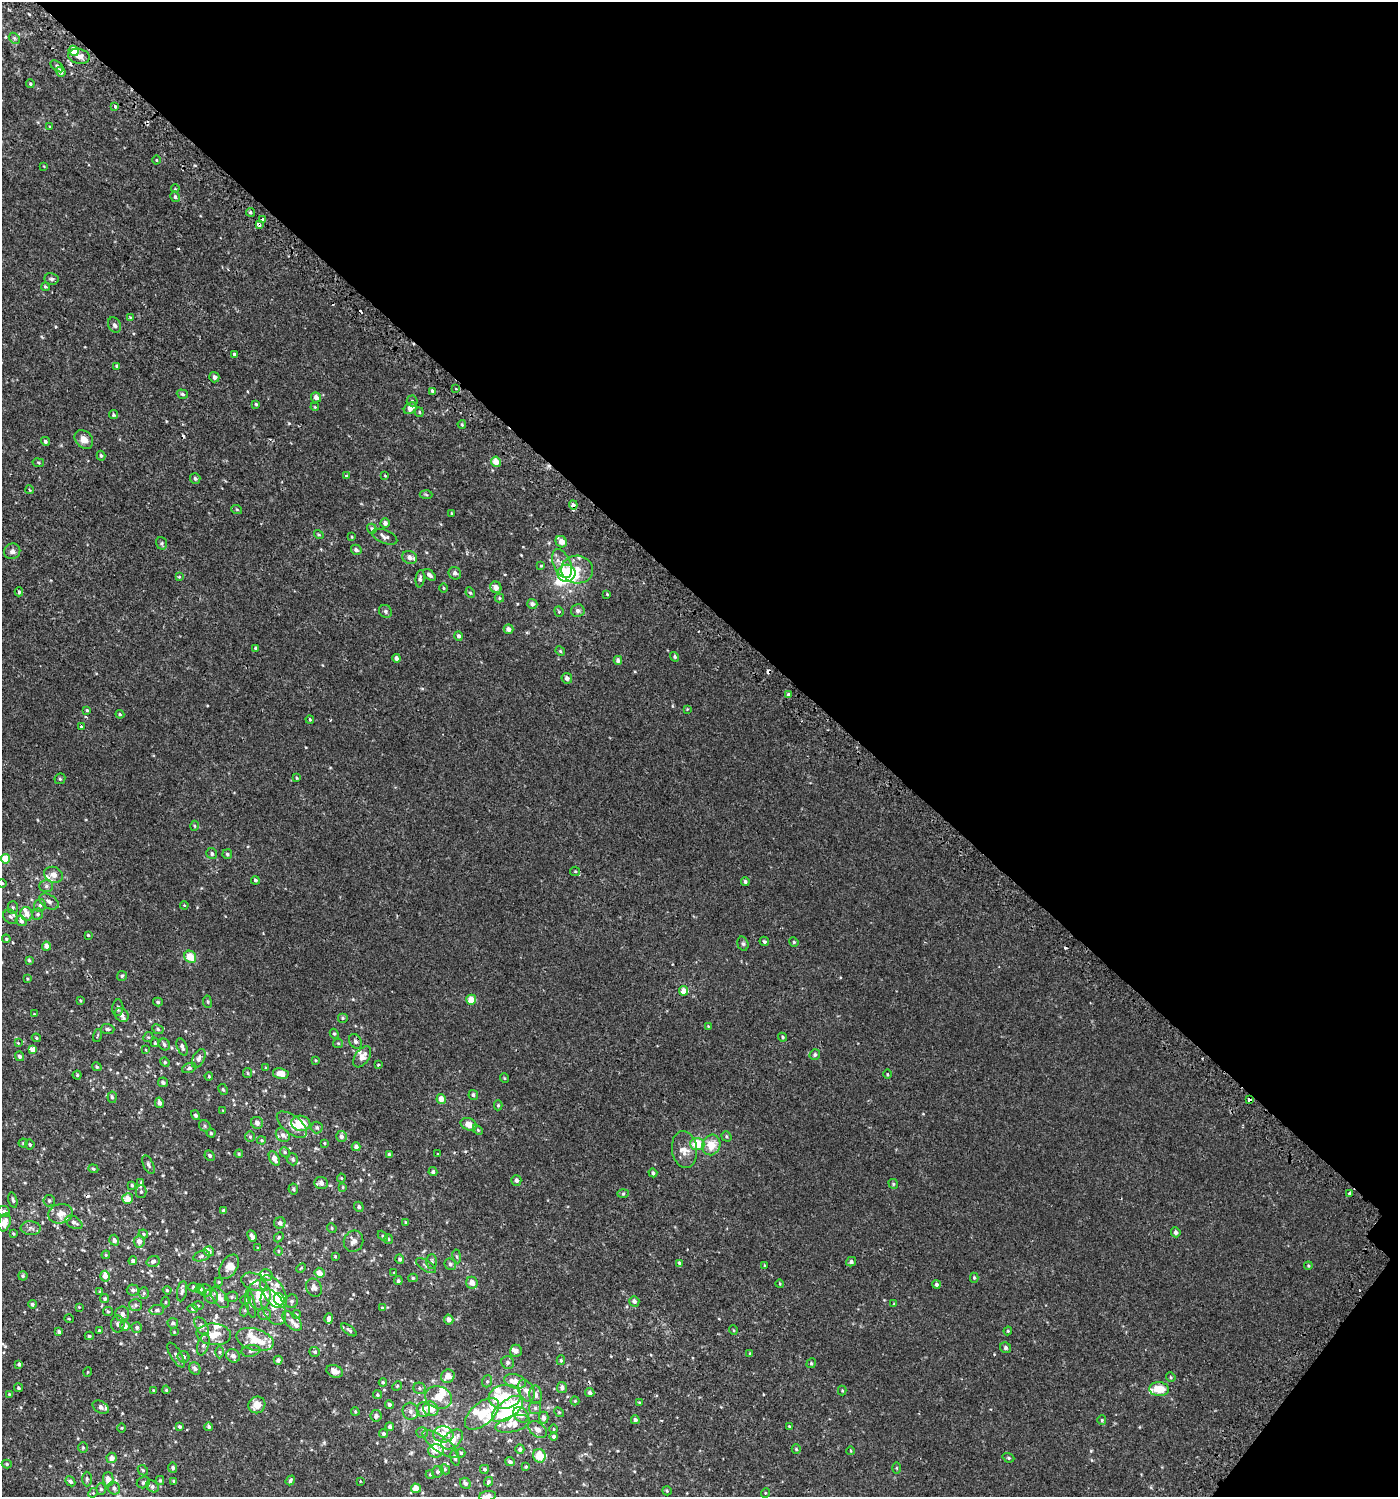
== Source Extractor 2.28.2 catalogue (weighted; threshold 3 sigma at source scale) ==
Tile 8 of 4 x 4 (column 4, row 2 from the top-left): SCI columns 4417-5812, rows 3037-4531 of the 6112 x 6088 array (HDU 1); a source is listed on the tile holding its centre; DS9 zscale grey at full resolution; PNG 1400 x 1499 px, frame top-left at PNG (2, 2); each listed source drawn as its Kron ellipse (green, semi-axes under 4 px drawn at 4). Shown black and unused: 41% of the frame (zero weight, under 2 of 3 exposures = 3% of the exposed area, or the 3 px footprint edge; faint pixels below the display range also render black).
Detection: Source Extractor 2.28.2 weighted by HDU 2 'WHT'; one run over the whole footprint, this tile lists its part. Background 0.00119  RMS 0.0027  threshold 0.0122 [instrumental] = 3 sigma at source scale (4.5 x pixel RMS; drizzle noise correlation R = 1.50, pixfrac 1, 0.0396/0.0396 arcsec/px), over >= 5 px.
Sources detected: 491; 4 inside a brighter object's white glare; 12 cosmic-ray / hot-pixel residue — neither listed nor drawn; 48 inside a brighter listed object's ellipse — not listed separately; the other 427 listed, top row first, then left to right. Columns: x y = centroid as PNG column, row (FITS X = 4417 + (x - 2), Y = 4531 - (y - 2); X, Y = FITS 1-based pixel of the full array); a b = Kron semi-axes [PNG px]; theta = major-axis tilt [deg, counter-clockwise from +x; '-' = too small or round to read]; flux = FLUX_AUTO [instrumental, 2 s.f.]
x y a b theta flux
14 38 6 4 -46 0.4
74 51 5 4 - 4.3
79 56 11 7 -12 1.6
57 66 7 4 -39 0.61
61 72 5 4 - 1.3
30 84 4 3 - 0.28
115 106 3 3 - 0.69
50 127 4 3 - 0.2
156 160 4 3 - 0.2
44 166 3 3 - 0.17
175 189 4 2 - 0.18
175 197 5 4 - 0.52
250 212 4 4 - 0.44
263 220 3 3 - 0.53
259 224 4 3 - 1.4
52 279 7 6 - 0.58
45 287 4 3 - 0.3
130 317 4 3 - 0.2
114 325 8 6 -63 0.78
234 354 4 3 - 0.36
117 366 4 3 - 0.44
214 377 5 5 - 0.78
456 389 3 3 - 0.37
432 391 4 3 - 0.38
182 394 6 4 -19 0.43
316 397 5 5 - 1.1
412 401 5 5 - 0.4
256 404 4 4 - 0.3
315 407 4 3 - 0.21
410 408 7 5 35 2.1
419 412 5 4 - 0.31
114 415 4 4 - 0.54
462 424 4 3 - 0.29
84 439 10 8 -45 1.9
45 441 5 4 - 0.5
101 456 5 4 - 0.39
496 462 5 4 - 2.6
38 463 6 3 -9 0.26
346 476 3 3 - 0.36
385 476 4 2 - 0.16
195 478 5 5 - 0.59
30 490 4 3 - 0.22
426 495 6 4 -4 0.36
573 505 4 3 - 2.4
237 510 5 3 - 0.23
451 513 4 3 - 0.17
385 523 4 4 - 0.95
372 529 5 4 - 0.44
319 534 5 4 - 0.3
352 537 3 3 - 0.22
384 537 13 7 -21 0.96
561 542 6 5 - 1.8
162 543 6 5 - 0.43
356 550 5 5 - 0.71
12 551 8 7 - 0.89
410 557 8 6 -22 1.5
562 564 15 8 -67 2.4
541 566 4 4 - 0.21
577 570 16 14 -6 3.7
455 573 6 6 - 0.84
566 573 9 8 - 11
429 575 7 4 -39 0.83
179 577 4 3 - 0.22
420 579 8 4 82 0.57
496 587 6 5 - 1.6
443 588 5 3 - 0.23
19 592 4 4 - 0.41
470 593 5 4 - 0.37
607 594 3 3 - 0.21
499 598 5 4 - 0.28
532 604 5 5 - 0.9
385 611 7 6 - 0.59
559 611 5 4 - 0.29
578 611 7 6 - 0.84
508 629 5 4 - 1.1
459 636 5 4 - 0.68
255 648 4 3 - 0.28
560 651 5 4 - 0.29
675 657 5 4 - 0.36
396 658 4 4 - 0.86
618 660 4 4 - 0.73
567 678 5 5 - 1
788 695 3 3 - 1.9
687 709 4 4 - 0.19
87 710 4 4 - 0.29
120 714 4 4 - 0.27
310 719 4 3 - 0.29
82 726 3 3 - 0.8
297 778 4 4 - 0.28
60 779 6 5 - 0.37
195 826 5 3 - 0.26
212 854 6 5 - 0.57
227 854 5 5 - 0.36
5 859 5 4 - 4.3
575 871 5 4 - 0.26
53 875 9 7 -24 1.4
255 880 4 4 - 0.4
745 882 4 4 - 0.51
2 883 4 4 - 0.28
46 886 7 6 - 0.6
49 902 10 7 -33 1.1
40 905 6 6 - 0.56
184 905 4 3 - 0.19
13 907 6 5 - 0.47
27 914 7 6 - 1.5
38 914 6 5 - 0.54
11 917 8 6 -45 0.68
21 921 6 4 -35 0.73
88 935 4 4 - 0.25
6 939 4 3 - 0.27
764 941 5 4 - 0.42
794 942 5 4 - 0.29
743 944 7 5 -73 0.47
46 946 5 4 - 1.3
190 957 6 5 - 3.7
29 960 4 3 - 0.36
122 976 5 5 - 0.45
27 979 4 4 - 0.25
684 991 5 4 - 3.1
471 1000 5 5 - 3.4
80 1001 4 3 - 0.25
158 1002 5 4 - 0.39
207 1002 6 3 -81 0.29
118 1008 8 5 85 0.6
34 1014 3 3 - 0.19
122 1015 7 6 - 0.92
342 1018 5 5 - 0.38
708 1026 3 3 - 0.15
107 1029 7 5 -3 0.52
158 1029 6 4 -26 0.42
334 1034 5 4 - 0.35
98 1035 6 3 71 0.25
148 1037 5 4 - 0.32
783 1037 5 3 - 0.32
36 1038 4 4 - 0.33
355 1041 7 5 -59 0.75
18 1043 3 3 - 0.18
155 1043 4 3 - 0.28
338 1043 5 4 - 0.3
164 1044 6 5 - 0.51
182 1047 9 5 -69 0.84
33 1049 4 3 - 8.2
146 1050 4 2 - 0.16
815 1055 5 5 - 0.58
20 1056 5 4 - 0.57
362 1057 12 7 54 2
199 1058 10 5 64 1
315 1060 4 3 - 0.24
165 1062 5 4 - 0.33
378 1065 4 2 - 0.23
97 1067 5 4 - 0.38
189 1068 7 4 21 0.48
266 1068 3 3 - 0.27
248 1073 5 4 - 0.28
281 1073 8 5 -11 2
887 1074 4 3 - 0.21
77 1075 4 4 - 0.3
209 1076 4 3 - 0.24
504 1078 5 3 - 0.21
163 1082 5 4 - 0.54
223 1089 6 4 -62 0.35
473 1095 5 4 - 0.43
112 1097 5 4 - 0.4
441 1099 5 4 - 2.1
1249 1100 4 3 - 0.72
159 1103 5 4 - 0.85
498 1105 5 4 - 0.31
223 1110 4 3 - 0.17
195 1115 5 4 - 0.61
257 1123 6 5 - 1.1
301 1123 9 7 -11 5
469 1124 8 6 -24 2.3
292 1125 18 9 -39 2.1
205 1126 6 5 - 0.47
317 1128 6 5 - 0.52
478 1130 6 4 -45 0.32
211 1133 4 4 - 0.35
283 1135 8 6 -44 1.2
341 1136 5 5 - 1
726 1136 5 4 - 0.35
250 1137 5 5 - 0.4
261 1140 4 3 - 0.28
23 1143 4 4 - 0.32
324 1143 3 2 - 0.22
697 1144 7 6 - 6
30 1145 5 5 - 0.39
711 1145 10 9 - 3.9
356 1147 4 4 - 0.91
684 1149 18 12 -82 2.6
285 1152 5 4 - 0.35
239 1154 4 4 - 0.26
438 1154 3 3 - 0.23
389 1155 4 3 - 0.67
210 1156 5 4 - 0.44
274 1158 8 4 -63 1.5
293 1159 6 5 - 0.44
148 1165 10 5 -65 0.58
93 1169 5 4 - 0.33
433 1172 4 4 - 0.52
653 1173 4 4 - 0.48
341 1178 4 4 - 0.25
516 1180 5 5 - 0.82
141 1182 4 4 - 0.23
321 1183 7 6 - 1.2
893 1184 5 4 - 0.31
132 1185 4 3 - 0.34
343 1187 4 2 - 0.2
293 1189 5 5 - 0.3
141 1192 6 5 - 0.5
1350 1193 3 3 - 0.88
623 1194 5 3 - 0.31
128 1199 5 5 - 2.6
13 1200 8 4 -76 0.51
49 1201 6 5 - 0.44
359 1207 5 4 - 0.52
4 1211 6 5 - 0.7
224 1211 4 3 - 0.63
60 1214 12 9 14 2.1
4 1222 9 6 72 2.9
74 1222 9 5 -30 0.91
405 1222 4 3 - 0.2
280 1223 6 5 - 0.74
31 1228 10 7 -4 0.92
332 1228 5 4 - 0.28
1176 1232 5 5 - 0.84
13 1234 3 3 - 0.25
143 1234 5 4 - 0.32
252 1236 6 3 -66 0.68
383 1236 6 3 -46 0.32
279 1237 5 4 - 0.36
388 1239 5 4 - 0.33
114 1240 5 5 - 0.74
354 1241 10 9 - 1.5
139 1242 6 5 - 1.4
258 1248 4 2 - 0.15
209 1251 5 5 - 1.1
278 1251 4 3 - 0.22
106 1255 4 4 - 0.27
201 1256 8 5 17 0.53
335 1256 4 3 - 0.27
457 1256 7 3 -81 0.31
400 1259 5 4 - 0.59
133 1261 4 4 - 0.78
153 1261 7 5 18 0.66
432 1262 7 5 89 0.55
851 1262 5 4 - 0.65
679 1263 3 3 - 0.68
450 1264 6 5 - 0.56
764 1265 4 3 - 0.18
426 1266 11 5 -32 0.71
1308 1266 4 4 - 0.24
229 1267 13 8 58 1.9
301 1268 6 3 45 0.23
319 1273 5 5 - 1.7
394 1273 4 3 - 0.18
267 1275 6 5 - 1.2
23 1276 4 4 - 0.39
105 1276 5 5 - 1.6
413 1278 5 4 - 0.39
974 1278 5 4 - 0.33
398 1281 4 4 - 0.4
219 1282 4 4 - 0.23
254 1282 13 8 -20 1.6
472 1283 6 5 - 1.5
780 1284 4 3 - 0.21
936 1285 4 4 - 0.58
193 1287 5 4 - 0.33
314 1288 9 7 -59 1.2
200 1289 5 4 - 0.83
133 1290 6 5 - 0.71
167 1290 4 4 - 0.3
182 1291 10 5 80 0.72
206 1291 6 6 - 0.72
100 1292 3 3 - 0.33
274 1292 18 10 -56 3.9
144 1293 5 5 - 0.39
259 1295 15 11 -87 3.9
211 1296 7 6 - 0.85
220 1297 12 6 -53 1.9
232 1297 6 5 - 0.43
105 1299 5 4 - 0.36
279 1299 6 5 - 4
246 1300 5 4 - 0.31
292 1301 7 6 - 0.5
634 1301 5 5 - 0.87
166 1302 5 3 - 0.28
32 1304 4 4 - 0.56
251 1304 14 4 -79 0.8
894 1304 3 3 - 0.22
135 1305 6 6 - 0.6
198 1306 5 3 - 0.26
79 1307 3 3 - 0.17
273 1307 19 11 -66 3.6
382 1308 4 3 - 0.25
192 1309 5 4 - 0.36
157 1310 7 5 10 0.63
245 1310 6 4 72 0.32
108 1312 5 4 - 0.32
122 1314 7 7 - 1.2
264 1314 6 6 - 0.58
296 1314 4 3 - 0.27
329 1318 5 4 - 1.2
69 1319 5 3 - 0.2
449 1319 5 4 - 1.2
292 1321 12 7 -45 1.1
173 1323 5 5 - 0.66
118 1324 8 7 - 0.8
125 1326 5 5 - 1.5
202 1326 10 5 -58 0.81
137 1327 5 5 - 0.54
99 1330 2 2 - 0.2
349 1330 9 3 -36 0.49
733 1330 5 3 - 0.22
1008 1331 4 4 - 0.28
59 1332 3 3 - 0.64
174 1332 3 3 - 0.18
214 1334 17 11 -4 3.7
89 1336 4 4 - 0.38
255 1340 19 11 -16 4.6
203 1344 11 5 74 0.83
1005 1348 6 5 - 0.7
251 1351 9 5 9 0.79
516 1351 6 6 - 0.91
220 1352 6 4 -90 0.4
315 1352 5 5 - 0.43
750 1354 4 3 - 0.34
176 1355 14 5 -59 0.95
233 1356 7 6 - 1.1
183 1357 6 5 - 0.68
278 1360 4 4 - 0.8
561 1360 5 4 - 0.34
508 1362 6 6 - 0.65
811 1363 5 4 - 0.32
19 1364 4 4 - 0.53
195 1369 6 5 - 0.82
335 1371 8 6 -21 1.6
88 1372 4 3 - 0.17
448 1376 7 6 - 2.1
1171 1377 5 4 - 0.29
487 1381 6 5 - 0.39
515 1381 11 7 -15 2.8
383 1382 4 4 - 0.35
397 1386 5 4 - 0.3
562 1387 5 5 - 0.8
19 1388 4 4 - 0.37
420 1388 6 5 - 0.5
1159 1389 10 7 -4 4.3
154 1390 4 3 - 0.24
166 1390 4 3 - 0.26
526 1391 11 7 -66 1.8
842 1391 5 4 - 0.26
590 1393 4 4 - 0.67
9 1394 4 3 - 0.19
378 1395 4 4 - 0.4
536 1395 9 6 -83 1
439 1397 14 11 -18 3.1
505 1397 16 12 9 5
575 1401 4 4 - 0.29
639 1402 4 3 - 0.19
257 1405 9 8 - 2.8
389 1405 4 4 - 0.64
101 1407 9 6 -31 0.7
535 1408 6 6 - 0.64
423 1409 7 6 - 1.9
431 1409 8 7 - 3.1
508 1409 18 9 37 20
410 1411 8 8 - 1.2
355 1412 4 3 - 0.26
559 1412 5 4 - 0.27
482 1414 20 11 41 5.3
521 1415 9 6 -46 1.6
376 1416 6 5 - 0.89
544 1418 6 5 - 0.99
635 1420 4 4 - 0.77
1102 1420 5 4 - 0.28
513 1424 17 8 15 2.8
179 1426 4 4 - 0.43
789 1426 4 3 - 0.21
209 1427 4 4 - 0.5
390 1427 4 4 - 0.81
122 1428 4 3 - 0.2
537 1429 10 7 -38 1.3
554 1429 5 3 - 0.24
422 1432 6 5 - 0.47
383 1434 4 4 - 0.55
443 1434 10 8 -3 2.6
554 1437 4 4 - 0.69
452 1439 12 7 40 3.3
440 1444 21 7 -36 3.5
83 1448 5 5 - 0.36
520 1449 5 4 - 0.81
796 1449 4 4 - 0.34
436 1451 7 6 - 1.7
851 1451 4 3 - 0.17
461 1453 4 4 - 0.33
539 1456 7 6 - 5.3
112 1458 5 5 - 1.5
455 1458 8 4 -75 0.54
1008 1458 6 4 -20 0.35
510 1461 5 4 - 0.58
7 1464 5 4 - 0.38
526 1467 3 3 - 0.3
173 1468 5 4 - 0.63
896 1468 5 3 - 0.22
445 1469 5 5 - 0.41
484 1469 4 4 - 0.44
143 1470 5 4 - 0.34
438 1472 6 5 - 0.57
430 1475 4 4 - 0.24
87 1479 7 5 -90 0.51
108 1479 7 5 -89 1.7
160 1480 4 4 - 0.26
290 1480 5 4 - 0.57
70 1481 5 4 - 0.62
174 1481 3 3 - 0.29
360 1481 3 2 - 0.15
143 1482 7 5 24 0.6
488 1482 5 4 - 0.43
465 1483 6 5 - 0.77
152 1486 7 5 -37 0.64
114 1488 6 6 - 0.74
416 1488 5 4 - 3.8
101 1489 5 5 - 0.53
667 1491 5 4 - 0.28
93 1493 5 4 - 0.29
765 1493 5 3 - 0.21
487 1496 9 5 9 1.1
Overlapping masked pixels (flux is a lower limit): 3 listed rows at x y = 259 224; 573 505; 1249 1100
Isophote crosses this tile's border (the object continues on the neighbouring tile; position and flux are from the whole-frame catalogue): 3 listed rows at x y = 2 883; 4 1222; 487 1496
Unlisted compact peaks at least as high as the median listed source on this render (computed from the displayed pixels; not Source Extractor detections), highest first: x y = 289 423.